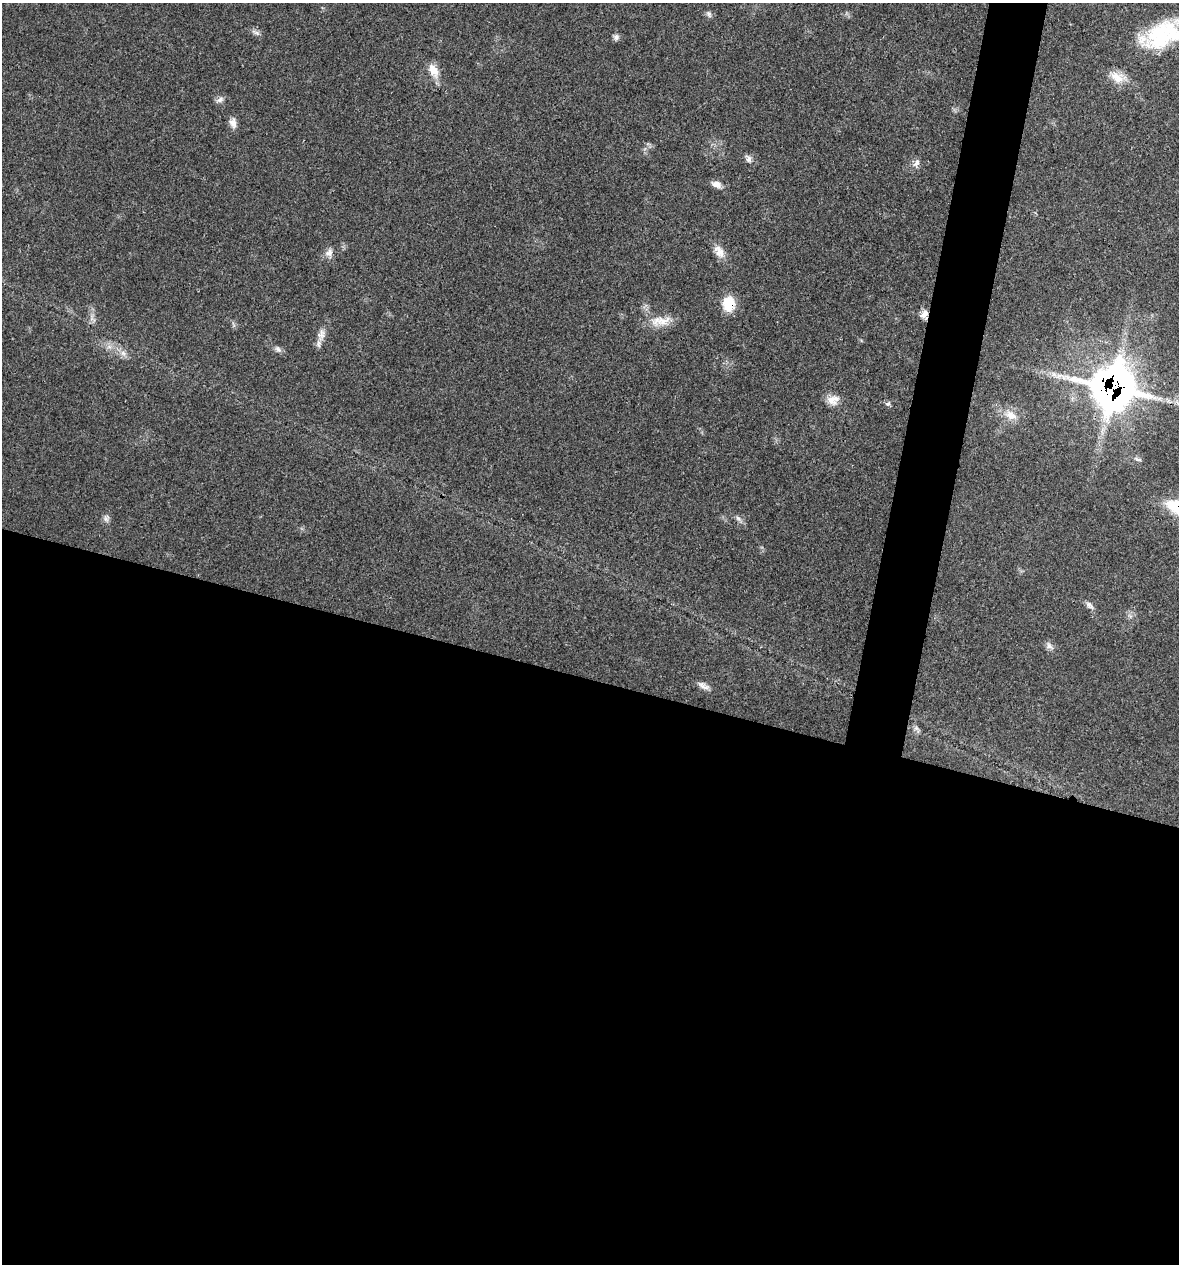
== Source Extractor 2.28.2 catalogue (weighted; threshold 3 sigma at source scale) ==
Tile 14 of 4 x 4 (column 2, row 4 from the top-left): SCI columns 1298-2474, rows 1-1262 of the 5072 x 5054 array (HDU 1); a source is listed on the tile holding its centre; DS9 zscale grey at full resolution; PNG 1181 x 1266 px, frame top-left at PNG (2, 3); no overlay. Shown black and unused: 49% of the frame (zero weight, under 3 of 4 exposures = <1% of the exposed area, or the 3 px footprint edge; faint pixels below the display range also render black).
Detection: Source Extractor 2.28.2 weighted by HDU 2 'WHT'; one run over the whole footprint, this tile lists its part. Background 0.0841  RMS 0.006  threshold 0.0268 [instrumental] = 3 sigma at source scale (4.5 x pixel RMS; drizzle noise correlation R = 1.50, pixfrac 1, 0.05/0.05 arcsec/px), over >= 5 px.
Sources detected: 31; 1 inside a brighter listed object's ellipse — not listed separately; the other 30 listed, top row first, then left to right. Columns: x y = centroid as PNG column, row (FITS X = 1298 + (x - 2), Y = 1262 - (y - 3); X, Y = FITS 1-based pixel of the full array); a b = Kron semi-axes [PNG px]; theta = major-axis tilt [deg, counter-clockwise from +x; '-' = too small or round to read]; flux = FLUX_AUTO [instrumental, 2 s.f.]
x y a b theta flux
709 14 9 6 -63 1.7
256 33 14 4 -28 2
1160 34 56 27 39 50
616 37 9 7 79 1.8
433 70 19 11 -64 7.6
1117 77 24 12 -23 8.8
220 100 11 7 33 2.3
233 123 12 8 -71 4
749 159 9 7 -88 2.3
916 163 11 6 47 2.7
717 184 11 7 -16 3.7
329 252 11 9 51 3.4
719 252 17 10 -56 6.2
728 304 19 15 86 12
924 314 11 8 57 4.2
660 321 31 12 6 10
321 335 17 10 81 4.9
278 349 10 7 -51 2
123 353 8 6 -44 2.6
1113 388 21 20 - 790
831 400 16 12 -58 6
888 404 7 4 8 1.2
1011 415 18 11 -32 7.4
1138 459 12 4 -18 1.4
106 518 10 7 74 2.2
738 518 10 5 -44 1.8
1089 605 13 6 -47 2.4
1049 646 12 7 -46 2.6
703 686 18 7 -27 3.5
916 728 6 6 - 1.6
Overlapping masked pixels (flux is a lower limit): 3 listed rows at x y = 728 304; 924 314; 1113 388
Isophote crosses this tile's border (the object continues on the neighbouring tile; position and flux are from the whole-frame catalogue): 1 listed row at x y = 1160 34